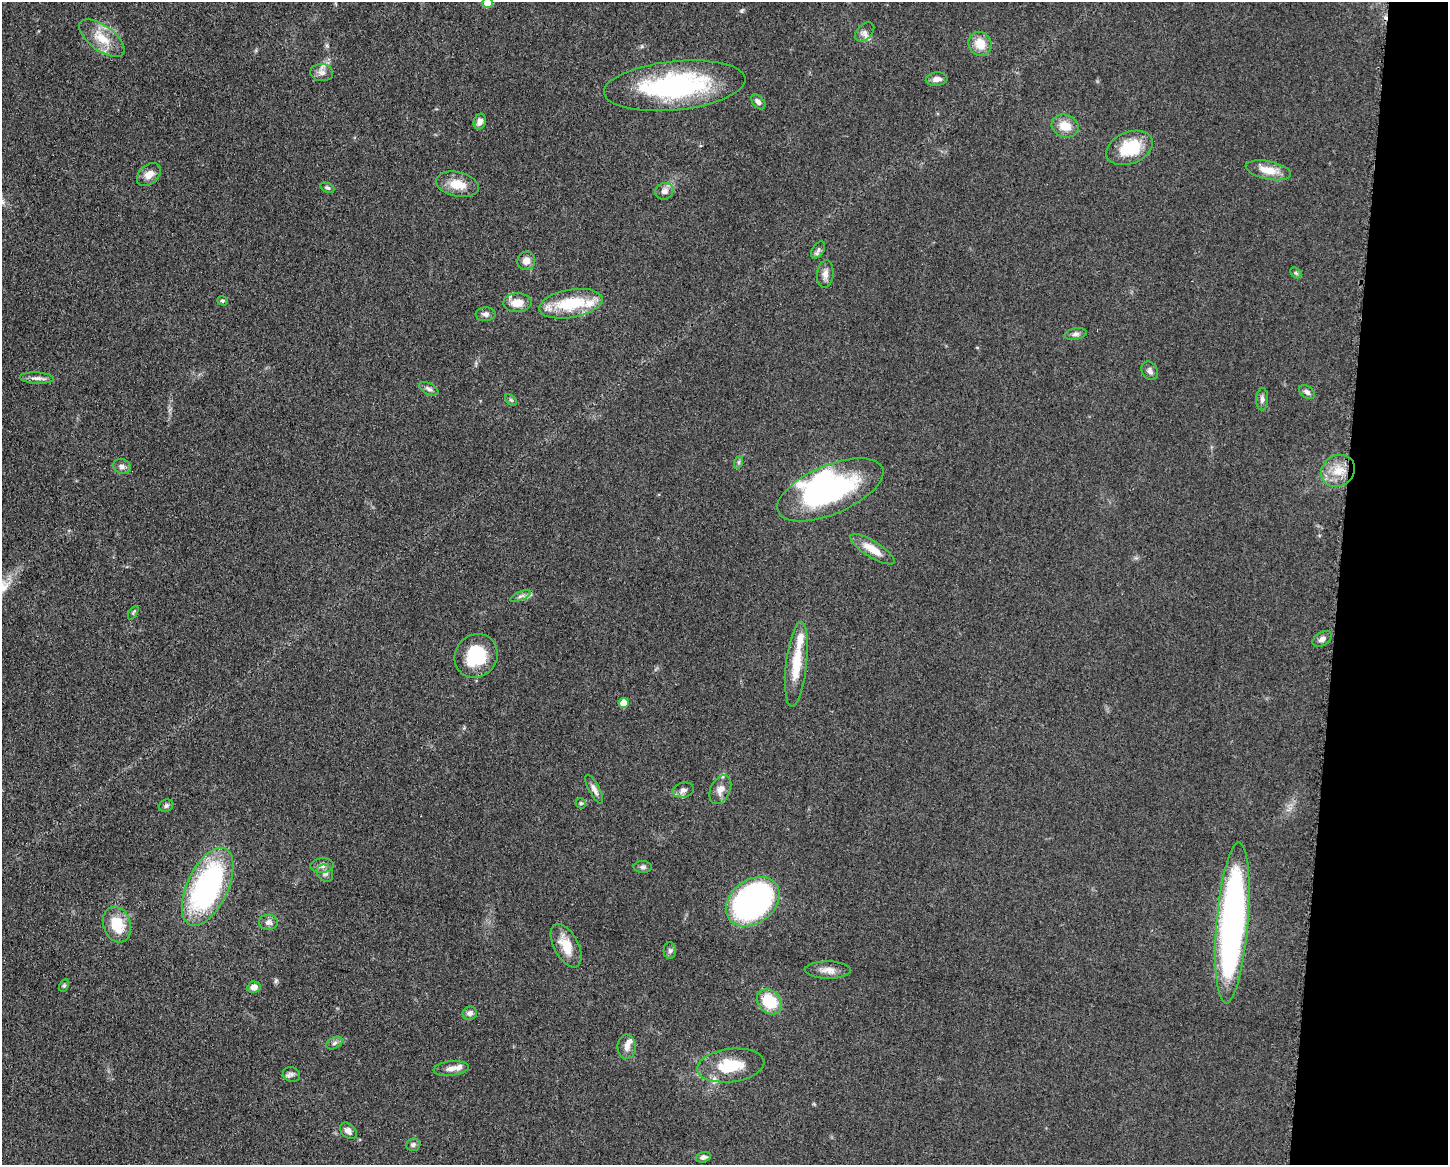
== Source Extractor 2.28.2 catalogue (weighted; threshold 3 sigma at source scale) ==
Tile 6 of 3 x 4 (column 3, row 2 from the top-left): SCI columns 3125-4570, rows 2329-3491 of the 4682 x 4654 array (HDU 1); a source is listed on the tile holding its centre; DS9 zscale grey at full resolution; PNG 1450 x 1167 px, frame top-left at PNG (2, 2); each listed source drawn as its Kron ellipse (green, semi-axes under 4 px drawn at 4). Shown black and unused: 8% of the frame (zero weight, under 3 of 5 exposures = <1% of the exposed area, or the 3 px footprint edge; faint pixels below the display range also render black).
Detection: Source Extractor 2.28.2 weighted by HDU 2 'WHT'; one run over the whole footprint, this tile lists its part. Background 0.0607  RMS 0.0056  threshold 0.0251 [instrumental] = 3 sigma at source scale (4.5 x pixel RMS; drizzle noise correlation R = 1.50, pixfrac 1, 0.05/0.05 arcsec/px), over >= 5 px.
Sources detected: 77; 1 inside a brighter object's white glare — neither listed nor drawn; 6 inside a brighter listed object's ellipse — not listed separately; the other 70 listed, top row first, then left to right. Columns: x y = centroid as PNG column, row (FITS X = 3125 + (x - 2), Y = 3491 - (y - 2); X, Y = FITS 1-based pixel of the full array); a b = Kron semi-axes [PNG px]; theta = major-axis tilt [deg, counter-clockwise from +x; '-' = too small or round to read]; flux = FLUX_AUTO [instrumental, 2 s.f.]
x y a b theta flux
487 3 5 5 - 5.9
865 32 11 7 43 2.6
102 38 27 12 -36 13
980 44 12 11 - 8.5
322 73 11 8 -4 3.2
937 79 11 6 5 3
675 86 71 24 6 94
758 102 9 5 -48 2.3
480 122 8 6 73 3.1
1065 126 14 11 -20 8.1
1129 148 24 16 22 22
1268 170 23 9 -12 9.1
149 174 13 9 42 5.1
457 184 22 12 -13 10
327 188 7 4 -24 0.95
664 191 9 8 - 3.1
818 250 9 5 56 1.7
526 261 9 9 - 4.4
1296 273 6 4 -44 0.85
825 274 14 8 83 3.4
222 301 5 5 - 0.93
517 303 14 9 2 7.9
571 304 32 14 10 29
486 314 10 7 1 2.2
1075 334 11 5 9 1.8
1150 371 10 7 -57 2.1
37 378 17 5 -3 2.8
429 389 10 5 -26 1.8
1307 392 9 5 -37 2
1262 399 11 6 86 2
511 400 7 4 -44 0.88
739 462 6 4 71 0.94
122 466 9 7 -19 2.1
1338 471 17 15 35 11
830 490 57 24 23 84
872 549 25 8 -32 9.4
520 596 11 4 23 1.7
133 613 7 3 60 0.74
1322 639 10 6 33 2.5
476 656 23 21 51 26
796 664 42 10 84 18
624 703 5 5 - 7.8
594 789 16 5 -62 2.7
683 790 11 7 15 2.5
720 790 15 10 65 4.4
581 803 5 5 - 0.81
166 806 7 6 - 1.3
322 866 11 7 7 2.8
643 867 9 6 -1 1.5
325 873 9 7 -51 2
208 887 42 20 65 120
753 902 29 21 37 170
268 922 9 7 -2 2.4
1232 923 81 16 85 230
117 924 18 13 -72 16
566 946 24 12 -62 12
670 951 8 6 90 1.4
828 970 23 8 -1 4.9
64 985 6 4 62 0.93
254 987 6 6 - 4.1
769 1002 14 11 -45 20
470 1013 7 6 - 2.3
334 1043 9 5 28 1.5
627 1047 12 9 -89 3.6
731 1065 34 16 7 21
451 1068 18 7 6 3.9
292 1074 9 7 -27 1.8
348 1131 9 6 -44 3.1
413 1145 7 6 - 1.5
703 1157 7 5 16 1.9
Isophote crosses this tile's border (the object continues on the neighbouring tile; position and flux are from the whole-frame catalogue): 1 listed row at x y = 487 3